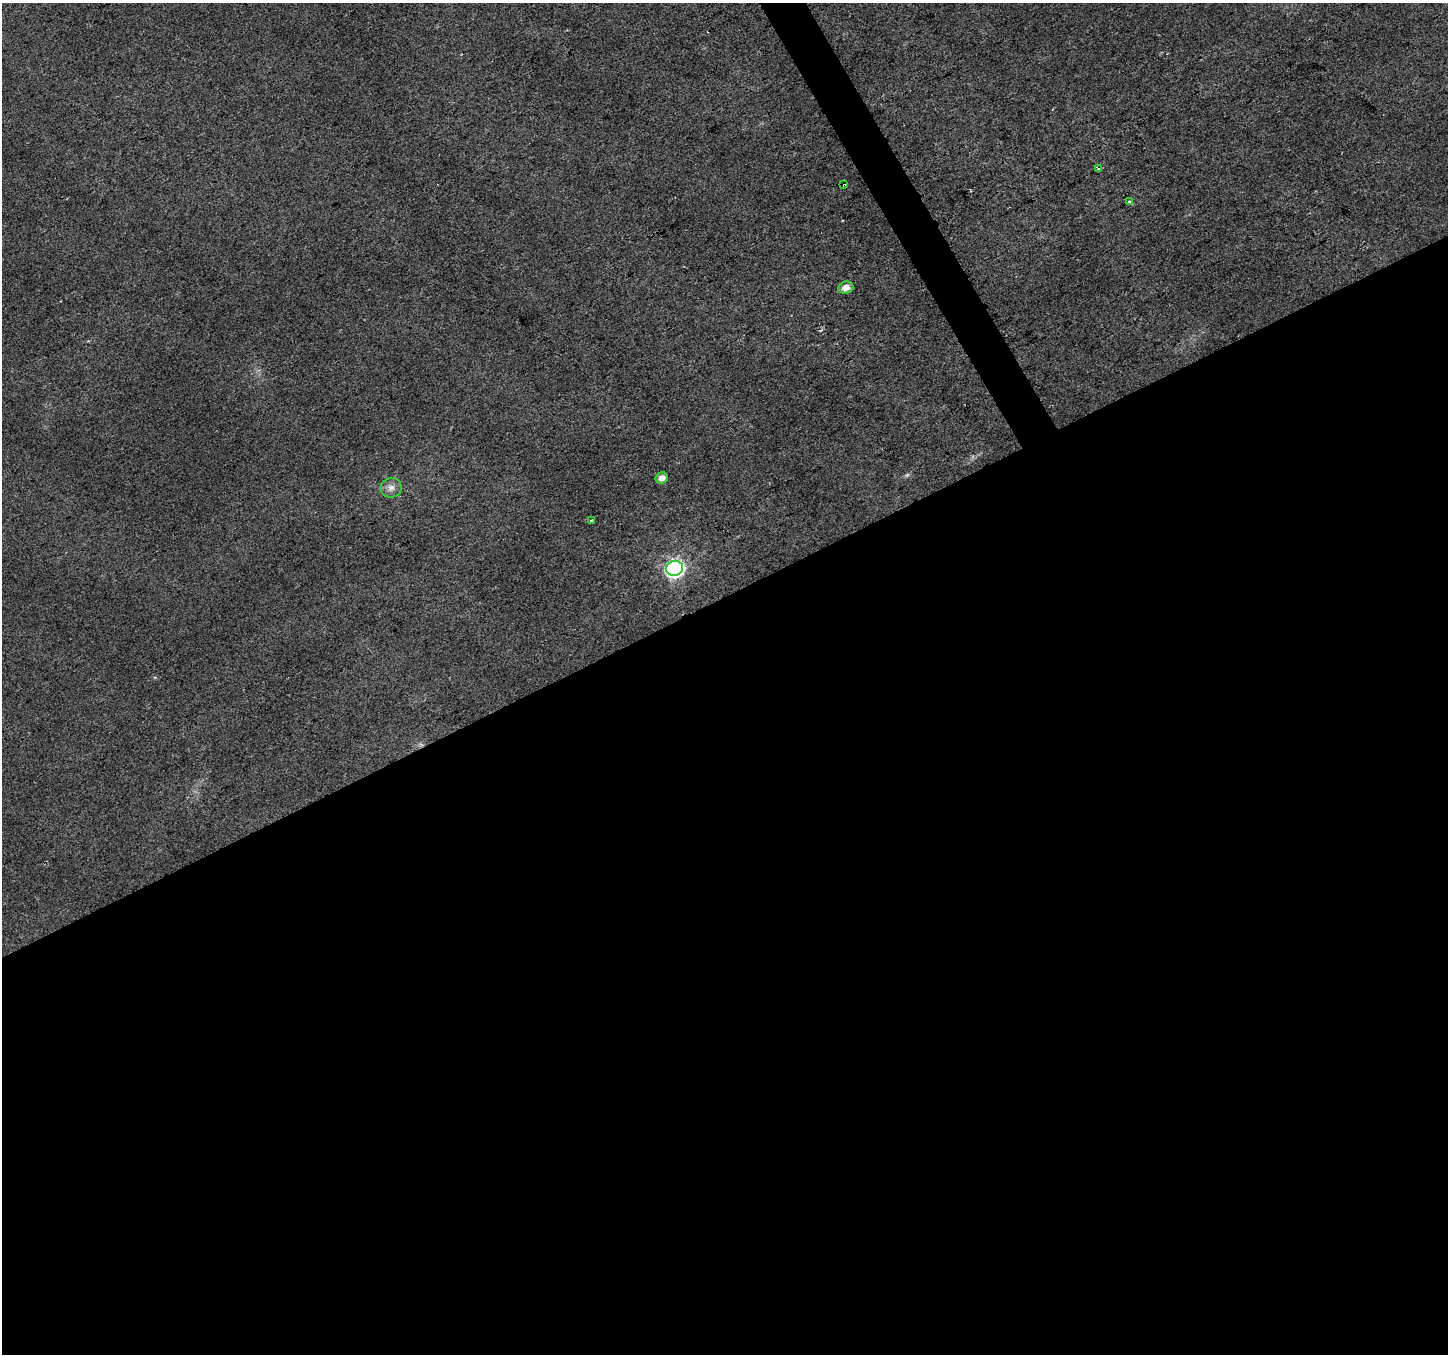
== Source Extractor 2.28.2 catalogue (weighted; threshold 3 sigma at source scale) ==
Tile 15 of 4 x 4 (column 3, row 4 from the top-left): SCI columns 2897-4342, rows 165-1516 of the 5789 x 5676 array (HDU 1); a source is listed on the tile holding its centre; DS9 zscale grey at full resolution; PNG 1450 x 1356 px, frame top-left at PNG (2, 3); each listed source drawn as its Kron ellipse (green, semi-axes under 4 px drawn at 4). Shown black and unused: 57% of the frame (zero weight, under 2 of 3 exposures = <1% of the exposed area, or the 3 px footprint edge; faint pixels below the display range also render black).
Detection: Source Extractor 2.28.2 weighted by HDU 2 'WHT'; one run over the whole footprint, this tile lists its part. Background 0.0194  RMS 0.0082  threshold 0.0371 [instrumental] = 3 sigma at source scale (4.5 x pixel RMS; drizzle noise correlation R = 1.50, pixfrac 1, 0.0396/0.0396 arcsec/px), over >= 5 px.
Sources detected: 10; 1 too faint to see at this stretch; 1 cosmic-ray / hot-pixel residue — neither listed nor drawn; the other 8 listed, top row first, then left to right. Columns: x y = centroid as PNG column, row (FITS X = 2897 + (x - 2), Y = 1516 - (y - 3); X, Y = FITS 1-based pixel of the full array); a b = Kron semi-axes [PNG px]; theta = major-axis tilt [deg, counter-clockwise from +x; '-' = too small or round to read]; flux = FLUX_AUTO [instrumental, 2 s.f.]
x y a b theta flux
1098 169 3 3 - 2.2
844 185 3 2 - 2.5
1129 202 3 3 - 4.2
846 288 7 6 - 6.5
662 478 6 5 - 5.9
391 488 10 10 - 5.2
592 520 4 3 - 1.3
674 568 8 7 - 260
Overlapping masked pixels (flux is a lower limit): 1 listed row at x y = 844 185